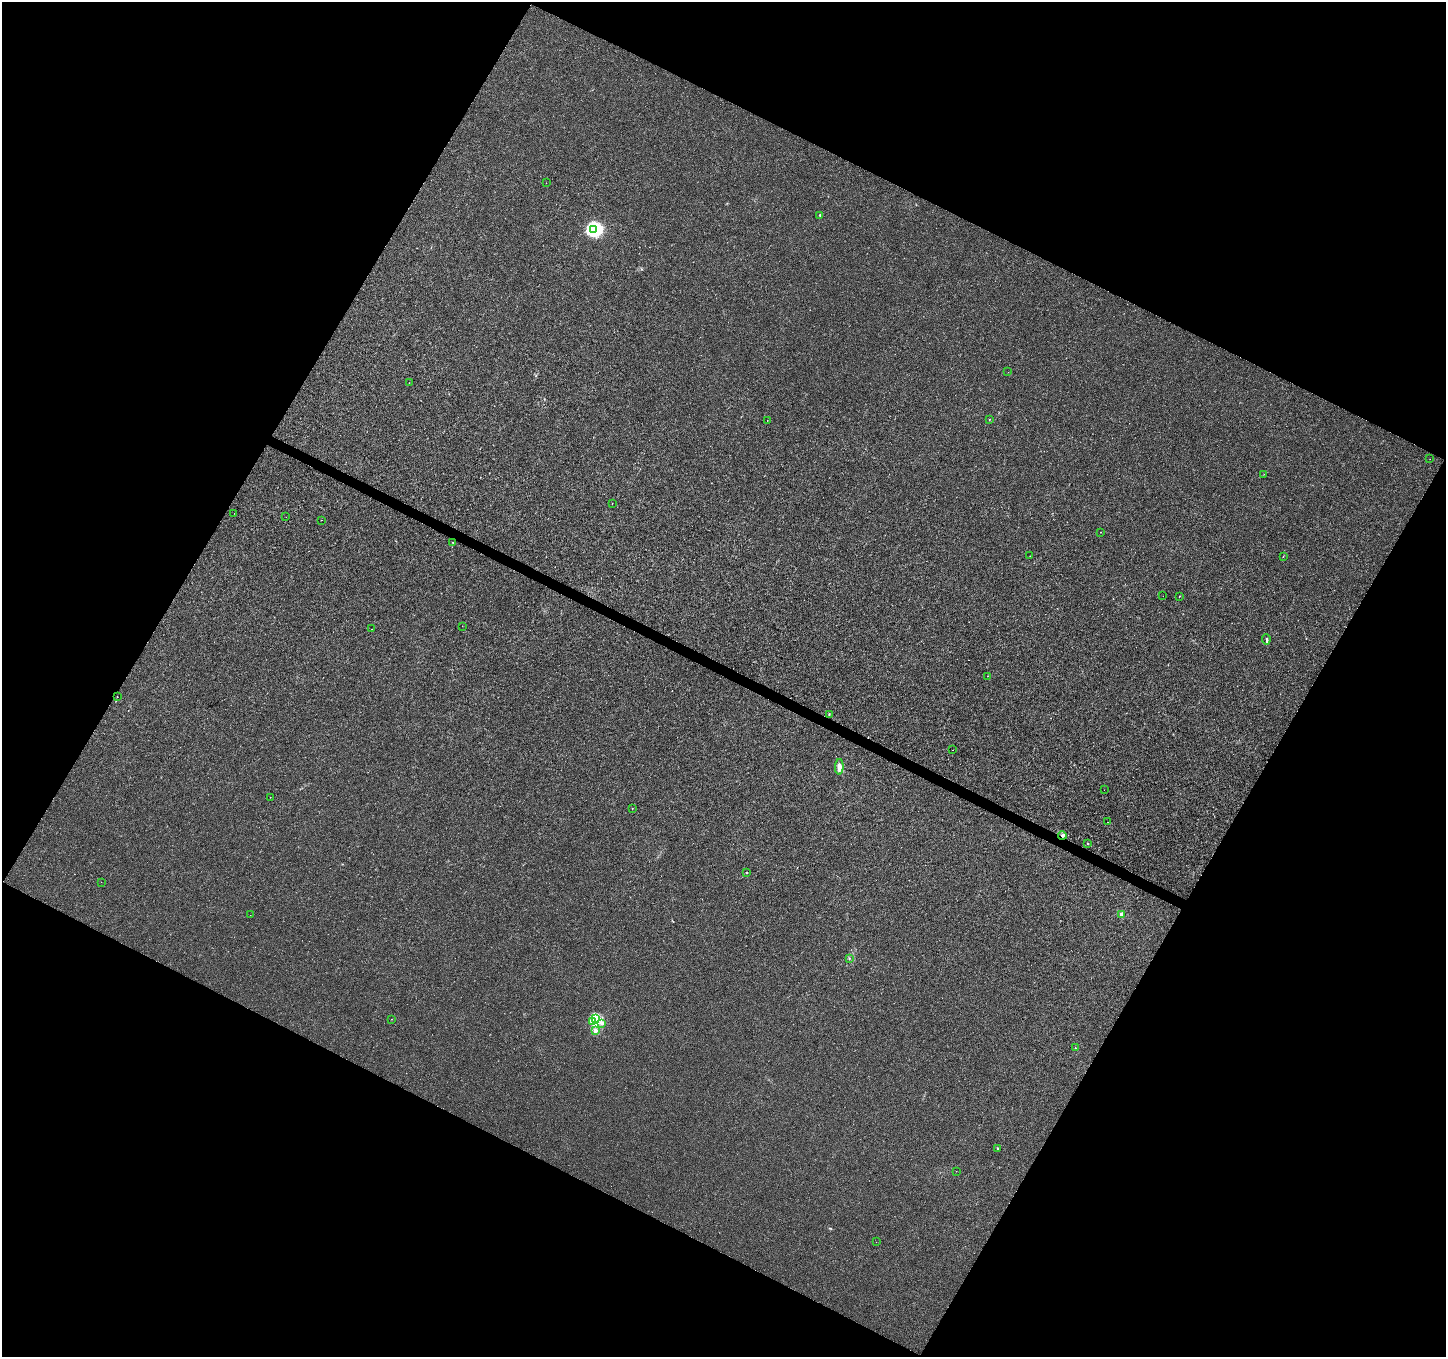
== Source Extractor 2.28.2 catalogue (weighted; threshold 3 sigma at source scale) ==
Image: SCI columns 1-5776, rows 197-5613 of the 5783 x 5876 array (HDU 1 of 3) = the unmasked area's bounding box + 8 px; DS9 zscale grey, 4 x 4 block average (1 PNG px = mean of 4 x 4 image px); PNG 1448 x 1359 px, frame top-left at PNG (2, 2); each listed source drawn as its Kron ellipse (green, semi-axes under 4 px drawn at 4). Shown black and unused: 47% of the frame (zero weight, under 3 of 4 exposures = <1% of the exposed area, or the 3 px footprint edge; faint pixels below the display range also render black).
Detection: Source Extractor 2.28.2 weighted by HDU 2 'WHT'. Background 4.16e-04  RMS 0.0018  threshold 0.00801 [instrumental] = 3 sigma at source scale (4.5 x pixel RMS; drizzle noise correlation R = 1.50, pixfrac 1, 0.0396/0.0396 arcsec/px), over >= 5 px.
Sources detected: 54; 4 cosmic-ray / hot-pixel residue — neither listed nor drawn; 3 inside a brighter listed object's ellipse — not listed separately; the other 47 listed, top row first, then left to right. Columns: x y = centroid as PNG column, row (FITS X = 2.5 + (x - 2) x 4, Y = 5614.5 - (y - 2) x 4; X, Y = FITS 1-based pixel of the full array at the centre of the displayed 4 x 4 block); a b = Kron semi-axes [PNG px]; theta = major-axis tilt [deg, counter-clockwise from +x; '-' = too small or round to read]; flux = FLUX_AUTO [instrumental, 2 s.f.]
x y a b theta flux
546 183 2 2 - 0.96
820 215 2 2 - 1.7
594 229 4 3 - 300
1008 372 2 2 - 0.21
409 383 2 2 - 0.49
989 419 2 2 - 0.4
767 420 2 2 - 0.62
1430 459 2 2 - 0.14
1264 474 2 2 - 0.22
612 504 2 2 - 0.27
234 513 2 2 - 0.18
286 517 2 2 - 0.32
322 520 2 2 - 0.19
1100 532 2 2 - 0.57
453 542 2 2 - 0.34
1030 556 2 2 - 0.59
1283 556 2 2 - 0.43
1163 596 2 2 - 0.17
1179 596 2 2 - 0.38
462 626 2 2 - 0.27
372 629 2 2 - 0.22
1266 639 5 2 - 2.1
987 676 2 2 - 0.38
117 697 2 2 - 0.66
829 714 2 2 - 0.54
953 750 2 2 - 1.1
839 767 8 4 88 4.3
1104 790 2 2 - 0.14
270 797 2 2 - 0.27
632 808 2 2 - 0.2
1108 822 2 2 - 0.4
1062 836 4 2 - 2.1
1088 844 2 2 - 0.67
747 872 2 2 - 0.8
101 882 2 2 - 0.21
1121 914 2 2 - 14
250 915 2 2 - 0.19
849 958 2 2 - 0.51
391 1019 2 2 - 0.15
596 1019 2 2 - 78
592 1021 4 2 - 6.3
602 1023 2 2 - 6.3
595 1030 2 2 - 18
1075 1048 2 2 - 0.73
998 1148 2 2 - 0.79
956 1171 2 2 - 0.38
876 1242 2 2 - 0.59
Overlapping masked pixels (flux is a lower limit): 1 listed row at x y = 1062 836
Diffuse or blended objects may show on this block-average render without a row.